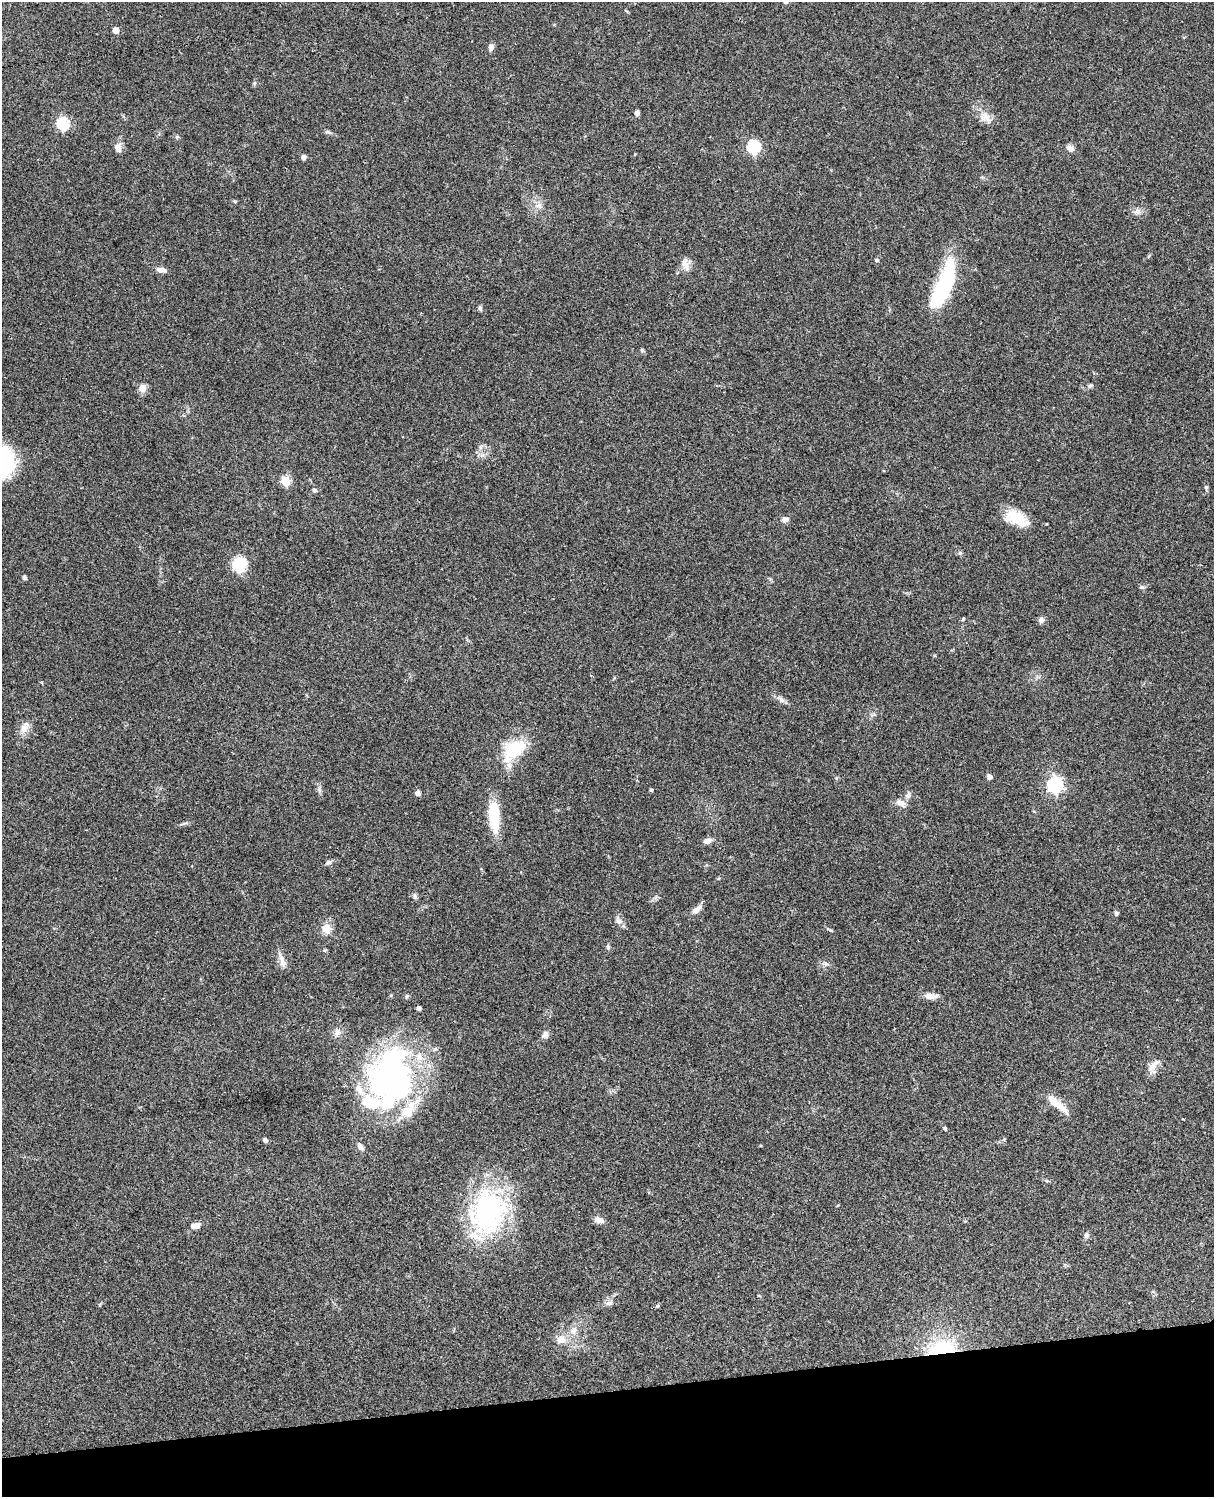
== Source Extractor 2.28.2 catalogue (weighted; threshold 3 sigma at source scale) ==
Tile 10 of 4 x 3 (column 2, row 3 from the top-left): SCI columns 1334-2545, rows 277-1771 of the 5087 x 4926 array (HDU 1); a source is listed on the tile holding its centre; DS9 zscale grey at full resolution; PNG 1216 x 1499 px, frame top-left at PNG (2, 2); no overlay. Shown black and unused: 7% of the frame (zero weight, under 3 of 4 exposures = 6% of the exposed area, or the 3 px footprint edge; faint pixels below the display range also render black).
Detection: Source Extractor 2.28.2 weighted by HDU 2 'WHT'; one run over the whole footprint, this tile lists its part. Background 0.0811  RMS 0.0059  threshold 0.0265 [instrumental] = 3 sigma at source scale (4.5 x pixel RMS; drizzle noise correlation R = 1.50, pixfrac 1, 0.05/0.05 arcsec/px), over >= 5 px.
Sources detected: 82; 1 inside a brighter object's white glare — not listed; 4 inside a brighter listed object's ellipse — not listed separately; the other 77 listed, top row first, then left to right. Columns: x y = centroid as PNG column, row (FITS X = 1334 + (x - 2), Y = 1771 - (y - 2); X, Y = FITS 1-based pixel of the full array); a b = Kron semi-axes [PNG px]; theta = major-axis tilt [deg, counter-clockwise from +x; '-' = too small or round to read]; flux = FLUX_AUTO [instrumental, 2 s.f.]
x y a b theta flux
786 2 6 5 - 0.97
116 30 6 5 - 3.4
491 47 8 7 - 2
254 83 6 4 -18 0.77
637 113 5 5 - 1.7
985 117 16 13 -28 5.7
62 124 6 6 - 62
328 132 10 4 -22 1.3
754 147 6 6 - 65
118 148 14 9 -77 3.4
1070 148 10 7 -35 2.6
303 157 6 5 - 1.4
235 201 5 4 - 0.66
539 206 9 6 -24 2.2
1137 211 10 8 -65 2.5
877 260 5 5 - 0.83
685 264 19 8 -74 4.4
161 270 13 6 -11 3
943 285 57 16 67 52
480 308 7 5 -75 1.1
642 350 6 5 - 0.84
1090 386 8 5 39 1.2
143 388 9 8 - 4.2
285 481 5 5 - 29
1206 487 8 5 -89 1.1
315 490 7 5 -5 1
1016 518 28 14 -28 16
784 520 8 6 7 2.6
960 553 5 5 - 0.95
240 564 19 17 69 14
24 578 6 5 - 1.1
1142 587 6 5 - 1.1
963 619 5 4 - 0.64
1041 620 7 7 - 2.2
781 700 9 7 -46 2.2
25 727 17 10 62 5
514 749 31 21 48 25
989 777 6 6 - 1.9
1055 784 7 6 - 150
319 790 9 5 -70 1.6
651 790 4 4 - 0.77
418 793 6 5 - 2.5
908 795 11 7 53 2
901 803 14 8 -33 3.6
494 817 35 12 -86 20
708 841 10 6 18 3
328 863 10 5 26 1.6
415 896 8 6 -79 1.3
697 909 15 6 45 4.1
1116 913 7 5 -83 1.2
619 921 10 8 -34 2.6
326 929 12 11 - 6.3
608 947 7 5 -75 1.3
325 950 5 4 - 0.64
282 961 18 8 -73 3.8
825 964 8 5 -19 1.6
391 995 5 3 - 0.56
407 996 6 5 - 1
930 996 17 6 -2 4.3
419 1008 4 4 - 1.6
337 1032 12 8 77 3.1
545 1034 10 8 60 2.3
1152 1067 15 10 32 4.6
392 1076 56 45 81 180
1057 1103 34 8 -41 9.7
945 1128 5 4 - 0.78
265 1140 4 4 - 1.9
360 1147 11 7 -46 2.4
487 1213 54 38 73 100
599 1220 12 7 -13 3.5
195 1226 12 7 15 3.9
1086 1235 8 6 79 1.6
609 1303 11 6 15 2.1
657 1306 6 3 70 0.63
574 1331 12 8 87 3.9
561 1339 11 9 -2 5.3
943 1348 32 15 9 34
Overlapping masked pixels (flux is a lower limit): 1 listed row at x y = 943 1348
Isophote crosses this tile's border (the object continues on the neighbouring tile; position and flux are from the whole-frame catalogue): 1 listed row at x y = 786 2